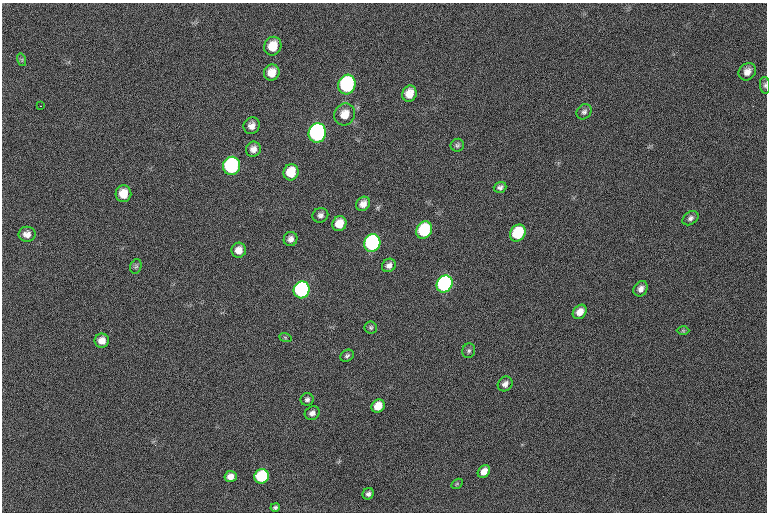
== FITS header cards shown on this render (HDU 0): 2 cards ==
NAXIS1  =                 765  / length of data axis 1
NAXIS2  =                 510  / length of data axis 2

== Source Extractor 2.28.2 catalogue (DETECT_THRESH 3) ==
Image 765 x 510 px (HDU 0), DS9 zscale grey, 1 PNG px = 1 image px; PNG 769 x 514 px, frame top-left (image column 1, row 510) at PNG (2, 3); each listed source drawn as its Kron ellipse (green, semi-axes under 4 px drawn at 4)
Background 153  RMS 16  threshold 48.6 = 3 sigma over >= 5 px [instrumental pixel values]
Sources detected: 50; all 50 listed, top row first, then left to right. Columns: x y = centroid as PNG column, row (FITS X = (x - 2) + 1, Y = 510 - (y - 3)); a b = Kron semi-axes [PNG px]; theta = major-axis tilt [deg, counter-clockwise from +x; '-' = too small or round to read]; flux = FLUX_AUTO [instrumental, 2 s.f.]
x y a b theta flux
273 46 9 8 - 20000
22 60 6 4 -72 1700
747 72 9 8 - 7900
272 73 8 7 - 13000
347 85 10 8 73 200000
765 85 8 5 -84 2300
409 94 8 7 - 13000
41 106 2 2 - 770
584 112 8 7 - 3200
345 114 11 10 - 15000
252 126 8 8 - 7300
317 133 10 8 74 380000
457 145 7 6 - 2500
253 149 8 7 - 6200
231 166 9 8 - 180000
291 172 8 7 - 27000
500 187 6 5 - 3300
123 194 8 8 - 18000
363 204 8 6 47 6800
320 215 8 7 - 3900
690 218 9 6 35 3600
339 224 7 7 - 18000
424 230 9 7 61 84000
518 233 9 7 56 61000
27 234 8 7 - 7000
290 239 7 6 - 5000
372 243 9 8 - 270000
239 250 7 7 - 9600
389 265 7 6 - 4900
136 266 7 5 73 2100
444 284 9 7 60 280000
641 289 8 6 56 5400
302 290 8 8 - 260000
580 312 8 6 48 9900
371 327 6 6 - 2100
683 331 6 4 -1 1400
285 337 6 4 -20 1600
102 341 7 7 - 9400
469 351 7 6 - 2400
347 356 7 5 33 2600
505 384 8 6 45 5300
307 399 6 6 - 3100
378 406 7 6 - 18000
312 413 8 6 29 5000
484 472 7 5 51 10000
231 476 6 5 - 7400
262 476 7 7 - 92000
457 484 6 4 31 1500
368 494 6 5 - 3500
275 507 5 3 - 2300
At the frame edge (FLAGS 8, measured only in part): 1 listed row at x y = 765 85